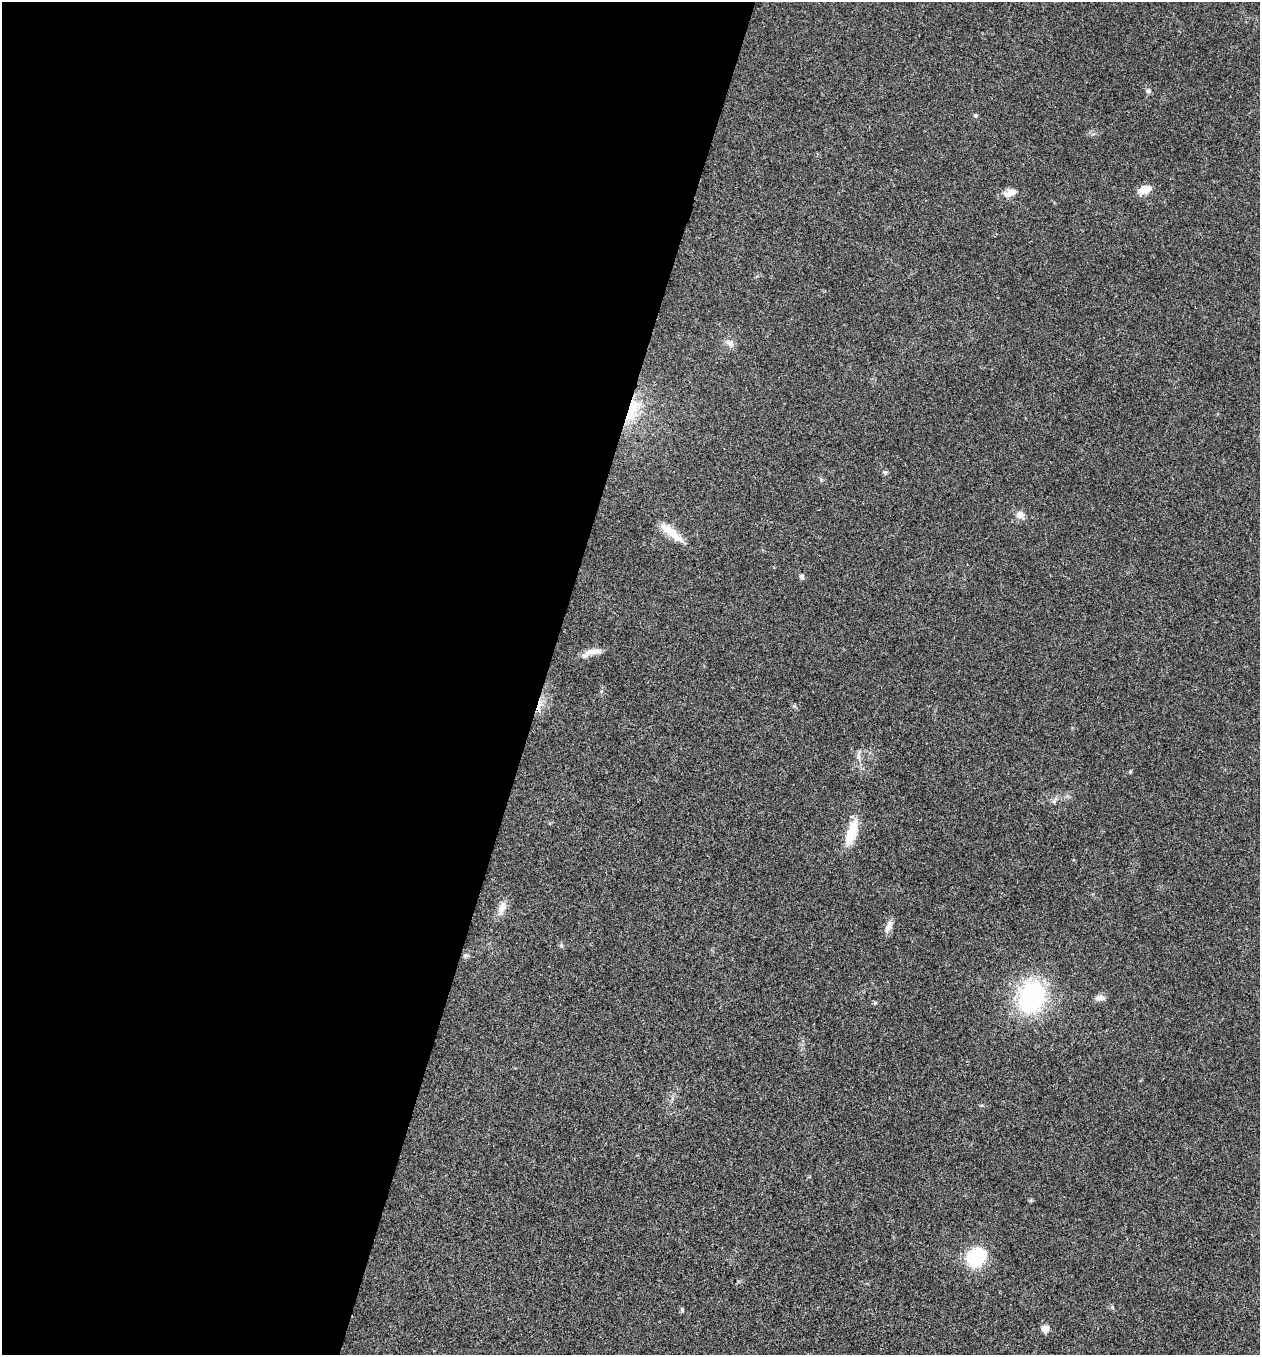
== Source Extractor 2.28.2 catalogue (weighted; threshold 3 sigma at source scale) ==
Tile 5 of 4 x 4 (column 1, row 2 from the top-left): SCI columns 266-1523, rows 2707-4059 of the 5430 x 5416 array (HDU 1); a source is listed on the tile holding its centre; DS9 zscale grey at full resolution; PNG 1262 x 1357 px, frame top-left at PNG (2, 2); no overlay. Shown black and unused: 43% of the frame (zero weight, under 3 of 4 exposures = <1% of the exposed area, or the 3 px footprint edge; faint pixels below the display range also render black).
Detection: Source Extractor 2.28.2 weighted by HDU 2 'WHT'; one run over the whole footprint, this tile lists its part. Background 0.0216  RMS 0.0041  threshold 0.0183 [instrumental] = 3 sigma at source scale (4.5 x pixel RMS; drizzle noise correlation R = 1.50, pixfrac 1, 0.05/0.05 arcsec/px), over >= 5 px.
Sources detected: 25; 1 cosmic-ray / hot-pixel residue — not listed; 1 inside a brighter listed object's ellipse — not listed separately; the other 23 listed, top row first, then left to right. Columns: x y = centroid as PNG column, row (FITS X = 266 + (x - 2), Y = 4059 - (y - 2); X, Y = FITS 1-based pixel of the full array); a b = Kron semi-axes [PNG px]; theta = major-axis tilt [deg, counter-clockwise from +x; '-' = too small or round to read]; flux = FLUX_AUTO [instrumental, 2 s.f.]
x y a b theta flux
1148 91 7 6 - 0.91
975 115 5 5 - 0.77
1144 189 16 9 15 4.1
1010 193 17 9 17 3.3
730 343 11 6 -30 1.7
632 411 34 13 71 13
885 472 6 5 - 0.76
1020 515 10 9 - 2.5
672 533 36 9 -39 6.9
802 577 7 6 - 0.89
594 651 27 6 5 3.1
794 706 6 5 - 0.65
858 756 11 4 -85 1.3
1130 771 5 4 - 0.5
851 832 34 11 72 10
502 908 19 9 70 3.4
889 926 20 7 67 2.5
561 945 6 4 -72 0.58
1031 996 27 22 70 55
1100 998 12 7 7 2
975 1257 17 15 39 25
682 1309 8 3 -85 0.48
1045 1329 10 9 - 2.2
Overlapping masked pixels (flux is a lower limit): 1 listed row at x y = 632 411
Unlisted compact peaks at least as high as the median listed source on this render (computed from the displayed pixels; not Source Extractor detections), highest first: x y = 875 1003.